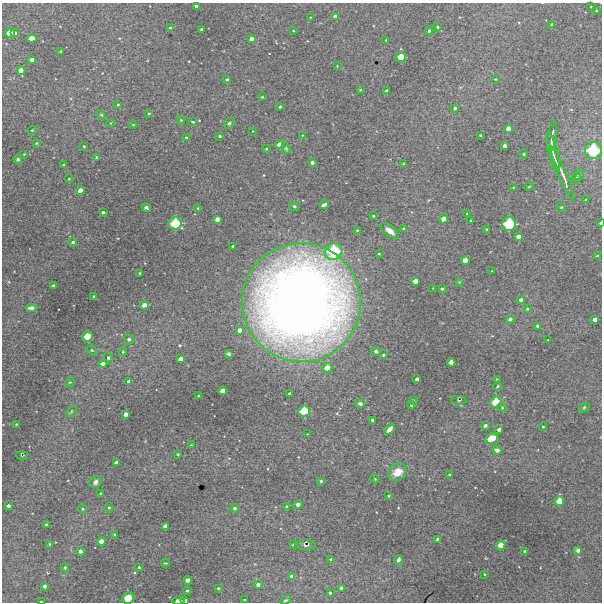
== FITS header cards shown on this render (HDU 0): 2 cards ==
NAXIS1  =                  600 / Width of image
NAXIS2  =                  600 / Height of image

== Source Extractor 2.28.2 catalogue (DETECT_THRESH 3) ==
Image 600 x 600 px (HDU 0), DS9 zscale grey, 1 PNG px = 1 image px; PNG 604 x 604 px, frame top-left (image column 1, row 600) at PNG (2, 3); each listed source drawn as its Kron ellipse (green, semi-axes under 4 px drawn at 4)
Background 5090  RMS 130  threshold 389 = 3 sigma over >= 5 px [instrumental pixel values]
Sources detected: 199; all 199 listed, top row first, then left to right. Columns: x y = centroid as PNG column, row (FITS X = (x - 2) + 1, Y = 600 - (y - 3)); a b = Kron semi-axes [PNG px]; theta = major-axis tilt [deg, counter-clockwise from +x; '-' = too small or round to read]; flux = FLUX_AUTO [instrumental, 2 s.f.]
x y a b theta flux
197 6 4 3 - 2.9e+04
591 7 3 2 - 5.5e+03
597 10 3 2 - 9.2e+03
335 16 4 4 - 4.6e+04
311 17 4 2 - 6.0e+03
552 24 4 4 - 1.2e+04
437 27 3 3 - 1.2e+04
170 28 3 3 - 2.3e+04
202 29 3 3 - 2.4e+04
293 31 3 2 - 6.3e+03
429 31 4 3 - 1.4e+04
10 33 5 4 - 1.4e+05
15 33 4 3 - 3.0e+04
32 38 5 4 - 1.1e+05
251 39 4 3 - 4.2e+04
386 40 3 2 - 6.4e+03
61 52 3 3 - 1.5e+04
401 57 5 5 - 1.7e+05
32 60 4 3 - 3.8e+04
337 66 2 2 - 4.9e+03
21 70 4 4 - 7.4e+04
227 79 3 3 - 1.2e+04
496 79 3 2 - 6.3e+03
360 90 4 3 - 6.6e+03
387 91 3 3 - 2.9e+04
262 97 3 3 - 8.4e+03
118 105 3 2 - 9.6e+03
280 107 3 3 - 1.4e+04
455 108 4 3 - 1.9e+04
149 113 3 3 - 9.6e+03
101 115 5 4 - 1.0e+04
181 120 4 4 - 9.7e+03
193 122 4 3 - 8.6e+03
111 123 4 3 - 5.7e+03
229 123 6 5 - 1.8e+04
133 125 4 3 - 6.7e+03
509 129 4 4 - 8.9e+04
32 130 4 4 - 8.2e+03
253 131 3 2 - 5.6e+03
303 135 3 3 - 6.8e+03
480 135 3 2 - 7.3e+03
220 136 3 3 - 1.3e+04
186 137 3 3 - 1.2e+04
552 137 16 3 81 3.3e+04
37 143 4 3 - 8.6e+03
280 145 5 4 - 1.2e+05
84 146 3 2 - 8.2e+03
505 146 4 3 - 3.0e+04
286 148 5 4 - 1.2e+04
266 149 4 3 - 7.9e+03
593 150 8 8 - 5.9e+05
553 153 21 3 -77 4.0e+04
24 154 2 2 - 5.2e+03
524 154 4 4 - 1.1e+04
97 157 4 3 - 1.8e+04
18 159 4 4 - 1.6e+04
312 162 3 3 - 2.4e+04
404 164 3 3 - 1.2e+04
64 165 3 3 - 7.1e+03
562 173 29 3 -67 7.3e+04
578 174 5 4 - 1.3e+04
576 178 5 3 - 1.0e+04
69 179 4 3 - 6.3e+03
529 186 4 3 - 6.3e+03
514 188 3 3 - 1.6e+04
80 191 4 4 - 9.3e+04
586 200 2 2 - 6.8e+03
324 204 5 3 - 3.1e+04
294 206 5 4 - 1.1e+04
561 207 5 4 - 9.0e+03
146 208 5 3 - 1.7e+04
198 208 3 3 - 9.2e+03
103 212 4 3 - 1.9e+04
467 214 3 2 - 9.7e+03
373 216 3 2 - 1.1e+04
217 219 4 4 - 5.4e+04
443 219 4 4 - 7.7e+04
471 221 3 3 - 1.1e+04
175 223 6 6 - 3.4e+05
600 223 3 2 - 1.5e+04
509 224 7 7 - 4.4e+05
404 229 4 3 - 2.3e+04
487 229 3 2 - 8.9e+03
357 231 3 3 - 1.2e+04
390 231 10 5 -38 6.2e+04
518 237 4 4 - 5.4e+04
73 242 4 4 - 2.0e+04
232 246 3 2 - 1.0e+04
334 251 9 8 - 4.8e+05
379 254 3 3 - 8.8e+03
598 256 3 3 - 2.1e+04
465 260 4 4 - 9.7e+04
492 271 2 2 - 6.2e+03
140 273 3 3 - 1.8e+04
415 281 4 4 - 6.8e+04
459 282 4 4 - 7.5e+03
54 286 4 3 - 2.2e+04
433 288 2 2 - 4.9e+03
442 288 4 3 - 1.0e+04
94 297 3 3 - 1.4e+04
521 300 4 3 - 3.5e+04
301 302 59 59 - 1.3e+07
144 305 4 4 - 7.2e+04
31 308 5 4 - 4.7e+04
527 309 4 3 - 8.6e+03
510 319 4 4 - 2.8e+04
595 319 4 4 - 5.2e+04
537 326 3 3 - 2.0e+04
240 330 4 4 - 5.7e+04
87 336 5 5 - 1.8e+05
129 339 5 5 - 2.2e+04
548 340 3 2 - 6.6e+03
92 350 5 4 - 1.1e+04
376 351 5 4 - 1.8e+04
123 352 4 4 - 9.2e+03
229 354 4 3 - 2.3e+04
383 355 3 3 - 9.5e+03
108 358 5 4 - 2.0e+04
181 359 4 4 - 5.6e+04
451 362 4 4 - 6.7e+04
103 364 4 4 - 3.5e+04
327 368 5 4 - 8.9e+04
417 379 4 3 - 3.4e+04
497 380 3 3 - 2.1e+04
129 381 4 4 - 4.1e+04
70 382 5 3 - 8.4e+03
498 386 4 3 - 9.5e+03
223 391 4 4 - 9.6e+04
290 393 3 3 - 1.8e+04
198 396 3 3 - 8.0e+03
413 400 3 2 - 1.0e+04
459 400 7 4 -3 1.2e+04
496 402 6 5 - 2.5e+05
360 404 5 4 - 2.2e+04
411 405 3 3 - 1.4e+04
502 407 5 4 - 1.0e+04
584 407 6 4 44 1.2e+04
71 411 6 4 45 1.2e+04
304 411 6 5 - 2.8e+05
126 414 4 4 - 4.9e+04
373 421 4 3 - 1.8e+04
16 424 3 2 - 7.0e+03
485 425 4 3 - 2.8e+04
543 427 4 4 - 1.4e+04
389 429 6 4 48 5.0e+04
499 430 4 3 - 3.8e+04
307 434 2 2 - 4.1e+03
491 439 7 5 28 2.6e+05
191 445 4 3 - 6.2e+03
497 450 5 4 - 3.2e+04
178 454 3 2 - 7.0e+03
22 455 6 4 -12 8.2e+03
116 462 4 3 - 2.2e+04
398 472 10 8 35 1.1e+05
449 475 3 3 - 1.2e+04
375 479 4 3 - 6.8e+03
321 481 4 4 - 1.5e+04
96 482 6 5 - 3.1e+04
101 494 3 3 - 1.7e+04
389 496 3 2 - 9.1e+03
559 501 5 4 - 1.5e+05
298 504 5 4 - 3.2e+04
8 506 3 3 - 2.6e+04
287 506 4 3 - 1.2e+04
109 507 5 4 - 1.4e+04
235 508 4 4 - 2.2e+04
82 509 4 4 - 1.1e+04
46 525 3 3 - 2.0e+04
165 526 4 3 - 4.1e+04
115 534 3 3 - 1.3e+04
438 539 4 3 - 3.0e+04
101 541 4 4 - 8.4e+04
50 544 3 3 - 9.3e+03
293 545 4 3 - 1.1e+04
306 545 10 5 -2 2.1e+04
501 545 5 4 - 1.3e+05
578 550 4 3 - 3.6e+04
80 551 4 3 - 3.2e+04
525 551 3 3 - 2.0e+04
331 559 4 3 - 9.0e+03
398 560 4 4 - 3.4e+04
166 563 4 3 - 8.5e+03
65 567 4 3 - 1.1e+04
139 567 3 3 - 6.9e+03
484 574 3 3 - 7.8e+03
292 576 4 4 - 6.6e+04
188 580 4 3 - 4.3e+04
258 585 4 4 - 3.4e+04
44 586 3 3 - 2.9e+04
218 588 4 3 - 9.6e+03
341 588 3 3 - 2.8e+04
187 590 3 3 - 9.8e+03
330 593 3 3 - 1.3e+04
128 598 6 5 - 8.3e+04
245 600 4 3 - 8.9e+03
285 600 5 3 - 1.2e+04
178 601 6 3 -1 7.9e+04
185 601 4 3 - 3.2e+04
41 602 3 2 - 1.2e+04
At the frame edge (FLAGS 8, measured only in part): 5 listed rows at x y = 593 150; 600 223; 178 601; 185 601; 41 602

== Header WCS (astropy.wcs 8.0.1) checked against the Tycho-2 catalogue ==
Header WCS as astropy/WCSLIB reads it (CRVAL/CRPIX/CD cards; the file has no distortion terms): RA---TAN/DEC--TAN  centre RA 03:19:51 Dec -26:04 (49.96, -26.06 deg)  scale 2 arcsec/px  FOV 20.0' x 20.0'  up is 0 deg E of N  parity normal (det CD < 0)
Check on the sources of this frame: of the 60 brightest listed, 4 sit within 2.7 arcsec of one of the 5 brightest Tycho-2 stars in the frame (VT <= 12.25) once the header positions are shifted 0.97 arcsec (0.55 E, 0.80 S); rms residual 0.89 arcsec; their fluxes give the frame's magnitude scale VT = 25.83 - 2.5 log10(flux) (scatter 0.12 mag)
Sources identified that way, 4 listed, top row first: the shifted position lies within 2.7 arcsec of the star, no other Tycho-2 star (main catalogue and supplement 1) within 5.4 arcsec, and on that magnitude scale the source's flux lands within +1.5 / -3 mag of the star's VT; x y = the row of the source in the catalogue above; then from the Tycho-2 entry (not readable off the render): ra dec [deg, ICRS J2000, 3 dp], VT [Tycho-2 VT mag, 2 dp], TYC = Tycho-2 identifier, HIP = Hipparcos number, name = IAU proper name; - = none
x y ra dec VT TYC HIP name
593 150 49.783 -25.976 11.18 6442-1014-1 - -
175 223 50.042 -26.017 12.25 6442-922-1 - -
509 224 49.835 -26.017 11.74 6442-1107-1 - -
334 251 49.944 -26.032 11.61 6442-962-1 - -